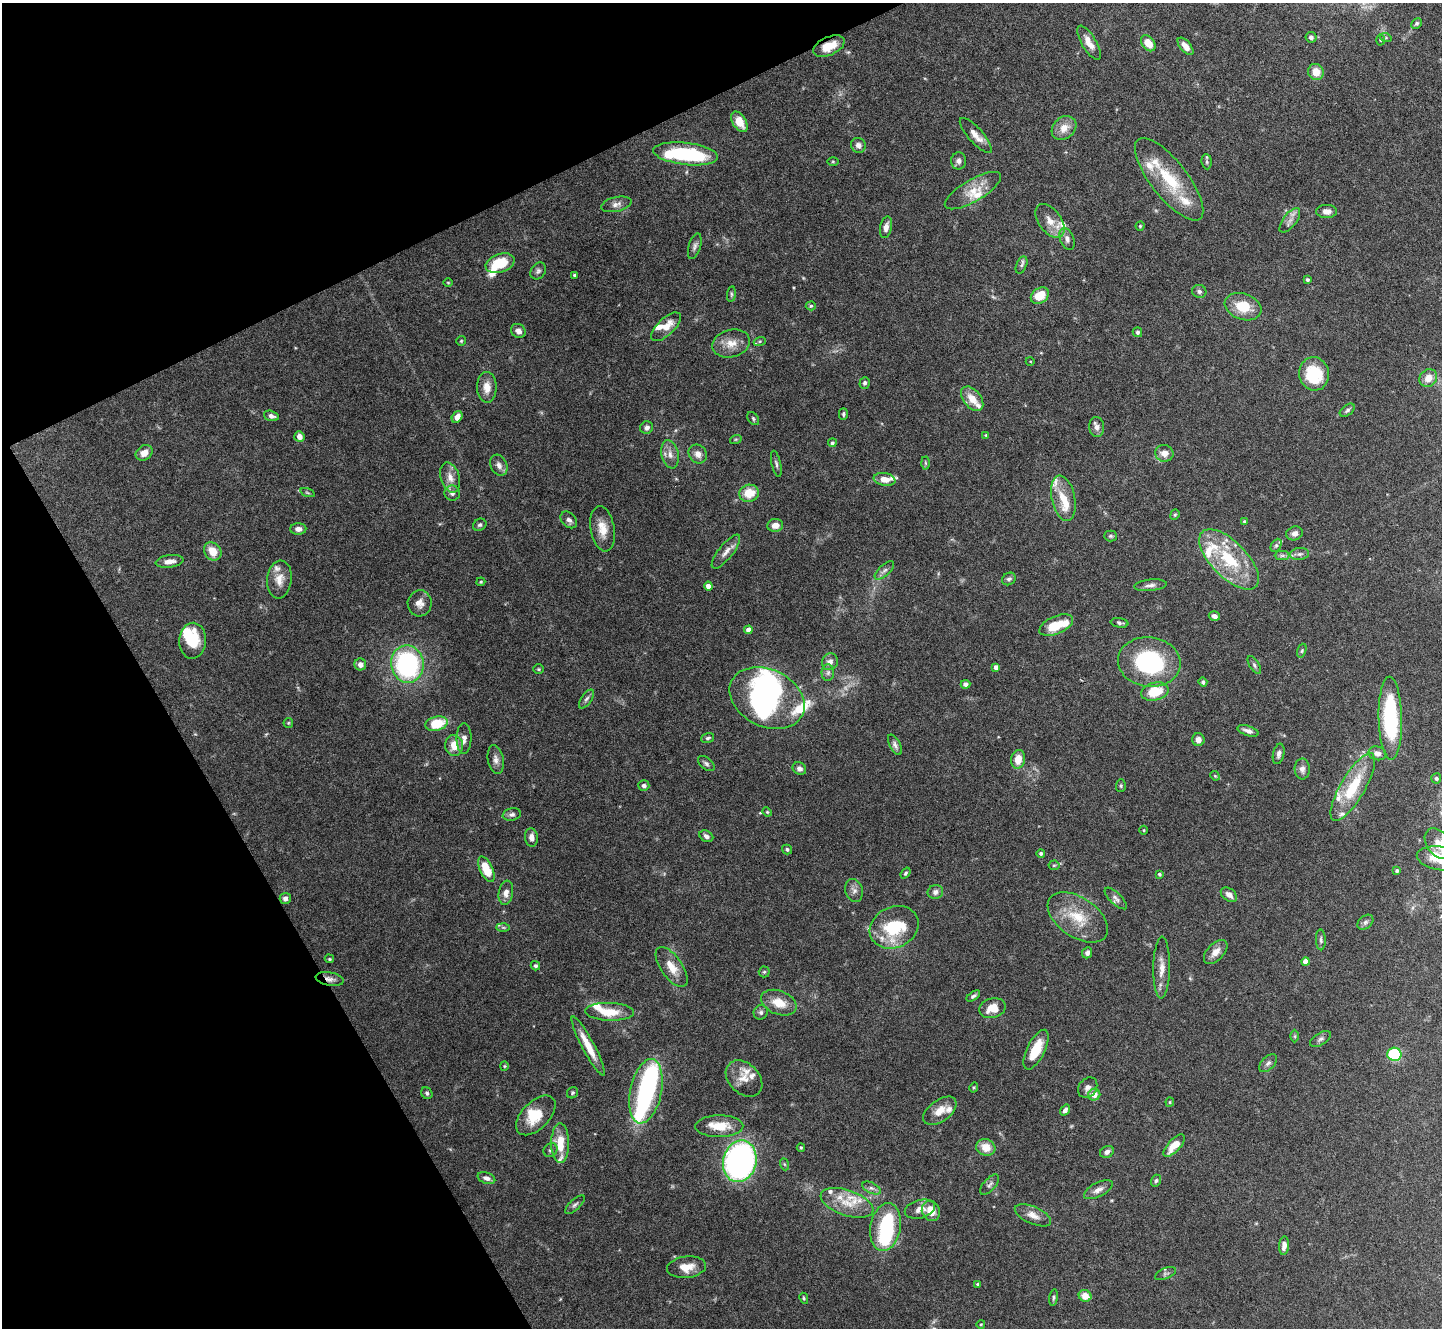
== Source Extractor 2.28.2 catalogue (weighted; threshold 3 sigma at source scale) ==
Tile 5 of 4 x 4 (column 1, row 2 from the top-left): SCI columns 1-1440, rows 2807-4132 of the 5758 x 5748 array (HDU 1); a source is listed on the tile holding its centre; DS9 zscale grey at full resolution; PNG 1444 x 1330 px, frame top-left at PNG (2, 3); each listed source drawn as its Kron ellipse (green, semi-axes under 4 px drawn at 4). Shown black and unused: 23% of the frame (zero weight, under 5 of 10 exposures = <1% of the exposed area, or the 3 px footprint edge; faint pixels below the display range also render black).
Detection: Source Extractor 2.28.2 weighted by HDU 2 'WHT'; one run over the whole footprint, this tile lists its part. Background 0.0974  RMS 0.0027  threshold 0.0112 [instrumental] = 3 sigma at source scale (4.09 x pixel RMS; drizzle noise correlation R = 1.36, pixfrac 0.8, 0.05/0.05 arcsec/px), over >= 5 px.
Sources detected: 263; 1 too faint to see at this stretch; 7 inside a brighter object's white glare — neither listed nor drawn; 33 inside a brighter listed object's ellipse — not listed separately; the other 222 listed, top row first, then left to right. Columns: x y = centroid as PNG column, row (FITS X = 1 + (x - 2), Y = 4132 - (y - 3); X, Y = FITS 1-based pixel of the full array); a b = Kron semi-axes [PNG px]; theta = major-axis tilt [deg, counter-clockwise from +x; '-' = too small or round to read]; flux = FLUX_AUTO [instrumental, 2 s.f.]
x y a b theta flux
1417 23 6 4 45 0.49
1311 37 5 5 - 0.72
1386 38 6 3 -19 0.28
1380 40 5 3 - 0.25
1089 43 19 7 -59 2.7
1148 43 9 6 -52 3.9
829 46 17 9 23 4.3
1185 46 10 5 -50 2
1316 72 8 7 - 3
739 122 11 6 -58 3.9
1064 128 13 10 40 2.9
976 135 22 7 -48 2.5
858 145 8 7 - 1.1
686 154 32 11 -7 23
959 161 8 7 - 0.99
833 162 6 4 0 0.28
1207 162 7 5 -84 0.54
1169 179 50 18 -52 13
973 191 32 11 30 4.9
616 204 15 7 13 1.5
1327 211 10 6 0 1.7
1290 220 15 6 53 1.5
1050 221 19 11 -54 3
1140 226 4 4 - 0.28
886 227 11 6 77 1.4
1067 239 11 7 -71 1.1
695 246 13 6 73 0.94
500 263 15 9 18 7.3
1021 265 9 5 67 0.62
538 271 9 7 59 0.73
574 275 3 3 - 0.48
1307 280 3 3 - 0.46
448 283 5 3 - 0.23
1199 291 7 6 - 0.62
731 294 8 4 83 0.42
1040 296 10 7 35 4.8
811 306 5 4 - 0.41
1243 307 19 13 -18 6.1
666 327 19 8 43 3.5
518 331 8 6 -37 1.3
1137 332 5 4 - 0.57
461 341 5 5 - 0.33
760 341 6 4 19 0.42
731 343 19 13 14 3.5
1030 361 4 3 - 0.19
1314 374 17 15 -77 12
1428 378 9 8 - 2.5
865 383 6 5 - 0.62
487 387 15 10 -88 2.6
972 399 14 8 -52 3.5
1347 410 8 5 38 0.65
843 414 5 4 - 0.54
271 416 7 5 -17 0.99
457 417 6 5 - 1.5
753 419 7 5 -53 0.46
647 427 6 6 - 0.94
1097 427 10 7 -85 1.3
986 435 4 3 - 0.25
299 437 5 5 - 1.9
736 439 6 4 18 0.32
832 443 4 4 - 0.52
144 453 9 7 35 2.2
1164 453 9 8 - 2.3
670 454 14 8 -78 2
698 454 10 8 -51 1.7
925 463 6 4 -88 0.39
776 464 13 4 -77 0.74
499 465 11 8 -62 1.3
450 477 15 9 -73 2.3
884 479 11 6 -10 2.6
307 493 7 3 -19 0.36
452 493 8 7 - 0.89
749 493 10 8 14 5.1
1063 498 23 11 -78 5.6
1175 515 5 4 - 0.34
569 520 9 7 -45 1
1244 521 4 4 - 0.31
480 525 7 5 33 0.55
775 525 8 6 10 2.1
298 529 8 5 1 1.2
603 529 23 12 -80 3.8
1295 533 8 7 - 1.2
1110 536 6 5 - 0.46
1276 545 7 5 63 0.53
213 551 10 8 -52 3.7
726 552 21 7 52 1.8
1300 554 9 6 7 0.8
1282 555 7 4 1 0.67
1229 559 38 17 -45 15
170 561 14 6 7 1.8
884 570 12 5 43 0.9
279 579 19 12 84 3.1
1009 579 7 6 - 0.68
481 582 4 3 - 0.3
1150 585 16 5 5 1.2
708 586 4 4 - 1.4
420 603 13 12 - 2.1
1214 616 6 4 -19 1.1
1120 623 9 4 -8 0.59
1056 625 18 9 23 6.5
748 630 4 4 - 1.6
193 641 18 13 86 6.5
1302 651 7 4 71 0.38
830 662 8 8 - 1.4
1149 662 31 25 -8 26
360 664 6 6 - 1.6
407 664 19 16 -82 41
1254 665 10 4 -57 0.54
996 667 4 4 - 1.5
538 669 5 4 - 0.32
828 673 8 6 88 0.77
1203 682 5 4 - 0.57
965 684 5 4 - 1
1155 692 14 9 13 7.1
767 698 39 28 -26 35
586 699 11 5 55 0.74
1390 718 41 11 -88 27
288 723 5 4 - 0.28
436 724 11 7 14 8.3
1248 731 11 5 -18 1.2
708 738 6 5 - 0.54
464 739 15 7 90 1.5
1198 740 6 6 - 1.6
454 745 10 9 - 3.7
895 745 11 5 -61 0.82
1377 753 9 7 -14 1.4
1279 754 10 5 78 0.87
1018 759 9 7 81 3.2
496 760 14 8 -79 1.4
706 764 10 5 -39 0.7
799 768 7 6 - 1.2
1302 769 10 7 -88 1.2
1215 776 5 4 - 0.3
1436 778 5 5 - 0.57
644 786 5 5 - 0.77
1121 786 6 5 - 0.43
1353 787 38 12 60 11
767 812 5 4 - 0.32
512 814 9 6 11 0.82
1144 830 4 3 - 0.19
706 836 7 5 -28 0.88
531 837 9 6 -83 1.4
1438 843 17 11 -54 2.9
787 849 5 4 - 0.48
1041 853 4 4 - 0.5
1441 859 24 12 -9 8.4
1054 865 5 5 - 0.36
486 869 14 6 -65 6.7
1397 870 4 4 - 0.5
906 873 6 4 52 0.41
1159 874 4 3 - 0.42
854 891 12 8 -75 1.3
935 892 8 7 - 1
506 893 12 7 81 1.6
1229 895 9 6 -37 1.5
285 898 5 5 - 1.1
1116 898 14 6 -44 0.97
1078 917 34 19 -34 8.6
1365 922 9 6 41 0.76
503 927 7 4 -1 0.45
894 927 25 20 26 15
1321 940 10 5 -88 0.67
1216 952 15 8 47 2.1
1087 953 6 5 - 0.89
329 959 5 4 - 0.29
1305 962 4 4 - 2.2
535 966 5 4 - 0.58
672 967 23 11 -55 3.8
1162 968 31 8 89 3.1
764 972 5 5 - 0.41
330 979 14 7 -11 1.4
973 996 8 4 35 0.62
779 1003 18 11 -21 4.4
992 1008 13 9 16 4
610 1012 24 9 -2 5.3
761 1012 7 6 - 0.71
1295 1036 6 4 -90 0.33
1321 1039 11 6 32 0.84
588 1046 33 6 -62 4.7
1036 1050 22 9 64 5.6
1394 1054 7 6 - 16
1268 1063 11 6 43 0.88
504 1066 4 4 - 0.25
744 1079 21 15 -44 3.6
974 1087 5 3 - 0.27
1088 1088 11 8 52 1.3
646 1091 33 15 78 34
427 1093 6 5 - 0.57
572 1093 6 5 - 0.42
1094 1095 6 6 - 2.2
1170 1102 4 4 - 0.3
1065 1110 6 4 54 1
940 1111 19 11 36 3.3
536 1115 24 13 45 6.2
719 1126 24 11 1 5.6
560 1143 20 9 -90 6.3
1174 1146 14 6 47 4.3
801 1147 4 3 - 0.34
986 1147 9 8 - 3.3
550 1150 7 6 - 0.61
1107 1152 7 5 27 0.98
740 1161 21 16 76 99
784 1164 6 4 -70 0.33
486 1178 9 5 -19 1.1
1156 1181 6 5 - 0.49
990 1185 12 6 47 0.82
871 1188 10 5 -26 0.81
1098 1190 16 7 27 1.7
847 1203 27 12 -19 5.5
575 1205 12 5 43 0.76
920 1209 15 9 15 2.1
931 1211 10 9 - 3.8
1033 1215 19 8 -23 2.3
885 1227 24 15 80 20
1284 1246 9 5 85 1.3
686 1267 19 11 7 3.7
1165 1274 11 5 22 0.66
978 1284 4 3 - 0.41
1085 1296 6 5 - 3.2
804 1298 6 4 -63 0.34
1054 1298 8 4 82 0.48
981 1324 4 3 - 0.2
Overlapping masked pixels (flux is a lower limit): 2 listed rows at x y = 829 46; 330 979
Isophote crosses this tile's border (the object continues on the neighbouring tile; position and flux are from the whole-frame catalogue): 2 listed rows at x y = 1438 843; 1441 859